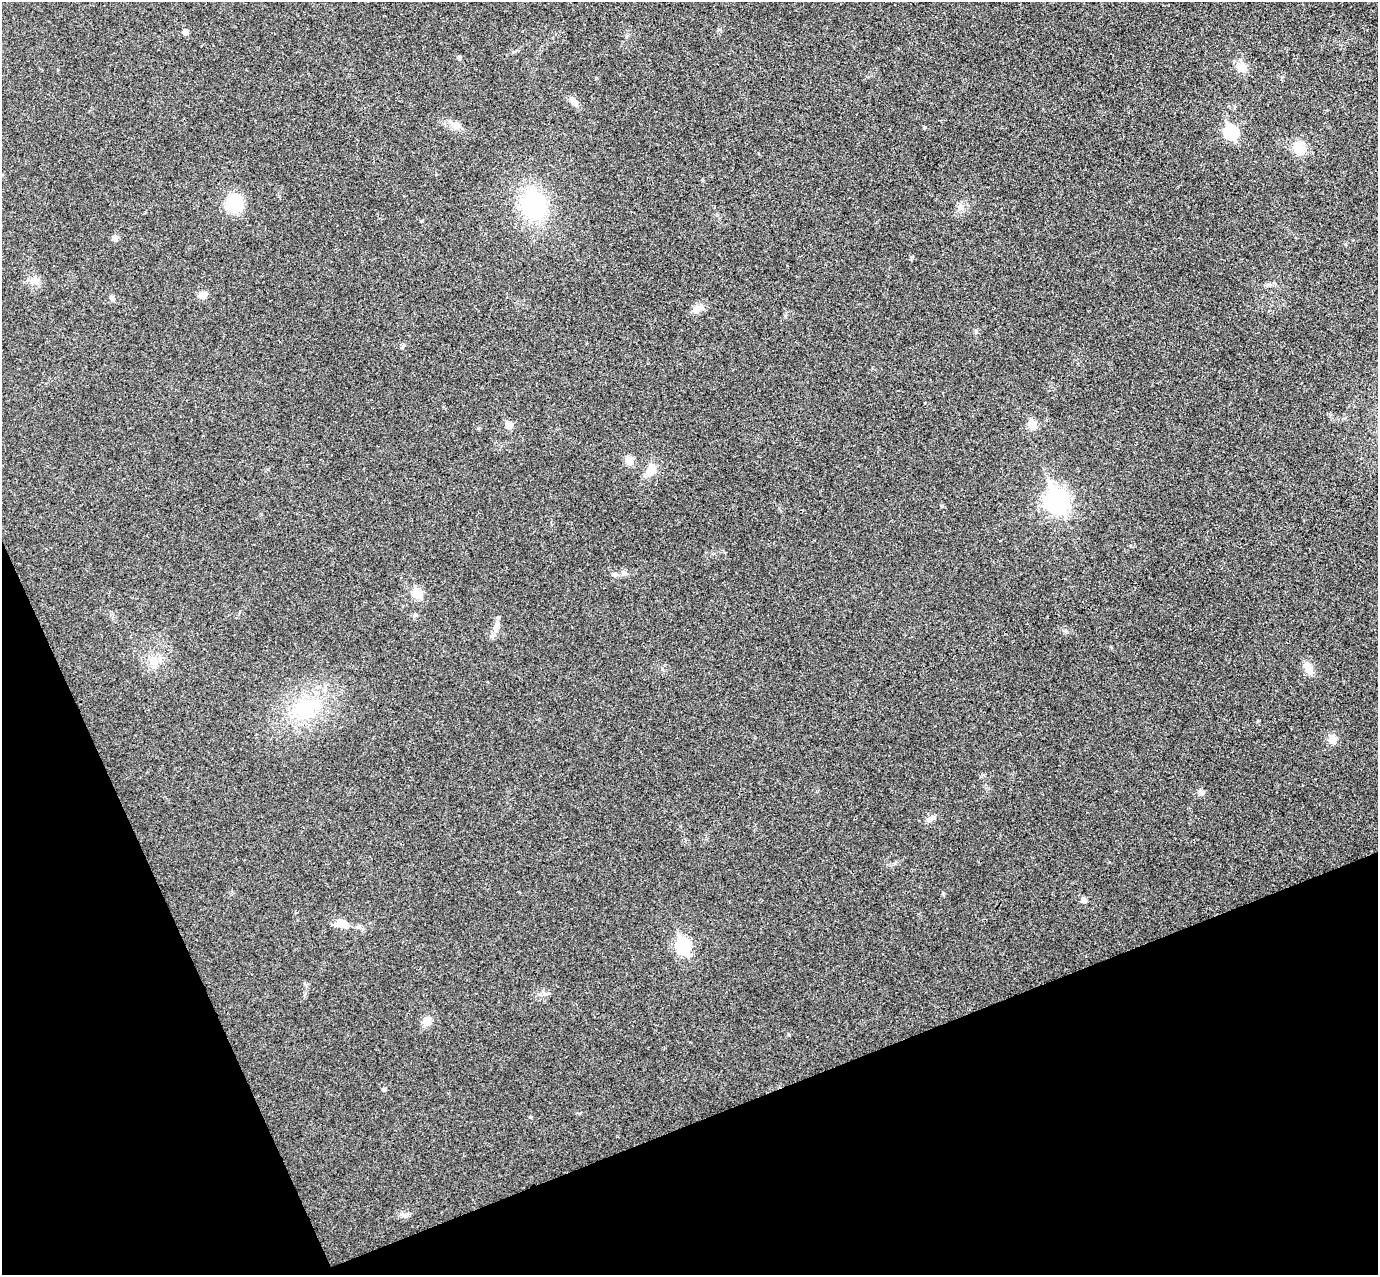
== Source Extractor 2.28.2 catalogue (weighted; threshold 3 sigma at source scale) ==
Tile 14 of 4 x 4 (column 2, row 4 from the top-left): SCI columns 1431-2806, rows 178-1450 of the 5615 x 5574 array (HDU 1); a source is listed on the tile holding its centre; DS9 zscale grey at full resolution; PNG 1380 x 1277 px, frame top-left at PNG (2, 2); no overlay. Shown black and unused: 20% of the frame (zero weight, under 3 of 4 exposures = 6% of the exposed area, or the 3 px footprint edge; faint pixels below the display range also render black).
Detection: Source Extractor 2.28.2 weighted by HDU 2 'WHT'; one run over the whole footprint, this tile lists its part. Background 0.0328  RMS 0.0049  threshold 0.0219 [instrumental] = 3 sigma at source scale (4.5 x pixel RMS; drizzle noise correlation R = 1.50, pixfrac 1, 0.05/0.05 arcsec/px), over >= 5 px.
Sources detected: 37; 1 inside a brighter object's white glare — not listed; the other 36 listed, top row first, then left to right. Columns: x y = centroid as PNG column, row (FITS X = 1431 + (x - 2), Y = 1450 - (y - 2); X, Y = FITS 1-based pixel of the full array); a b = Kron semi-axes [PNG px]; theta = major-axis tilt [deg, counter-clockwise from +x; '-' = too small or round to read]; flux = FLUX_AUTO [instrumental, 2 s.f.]
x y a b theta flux
185 32 5 5 - 2.8
459 58 5 4 - 1.1
1241 67 12 10 -39 4.8
574 102 11 7 -61 2.4
456 126 9 6 -5 2
924 128 4 4 - 0.5
1231 132 7 6 - 56
1299 148 15 11 -44 8.9
234 204 13 12 - 28
533 204 25 20 -81 47
960 207 7 4 90 1.3
115 238 9 6 25 1.5
35 282 10 8 0 2.6
202 295 10 7 29 3.1
112 298 7 5 -62 1.2
697 309 15 8 22 3.2
1032 424 6 5 - 10
509 425 5 5 - 8.4
629 461 11 9 -74 3.4
651 469 16 10 61 5.9
1056 501 10 8 -68 280
942 506 5 4 - 0.54
417 594 6 5 - 18
496 627 15 8 76 3.5
1308 668 16 8 -60 4.6
306 708 30 25 35 27
1332 738 11 9 -70 3.4
1201 792 8 6 -24 1.6
930 819 9 6 36 1.6
1083 900 5 5 - 2.3
342 924 18 10 -8 5.2
683 946 8 7 - 71
426 1021 10 9 - 4
789 1034 5 3 - 0.47
384 1089 4 4 - 0.88
530 1117 4 4 - 0.5
Unlisted compact peaks at least as high as the median listed source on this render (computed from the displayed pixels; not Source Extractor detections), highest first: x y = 943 893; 912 257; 478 428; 421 221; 1282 77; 403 1215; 1066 631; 546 994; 1345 244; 615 575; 624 574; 402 348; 513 52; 976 332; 415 615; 662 669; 895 863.